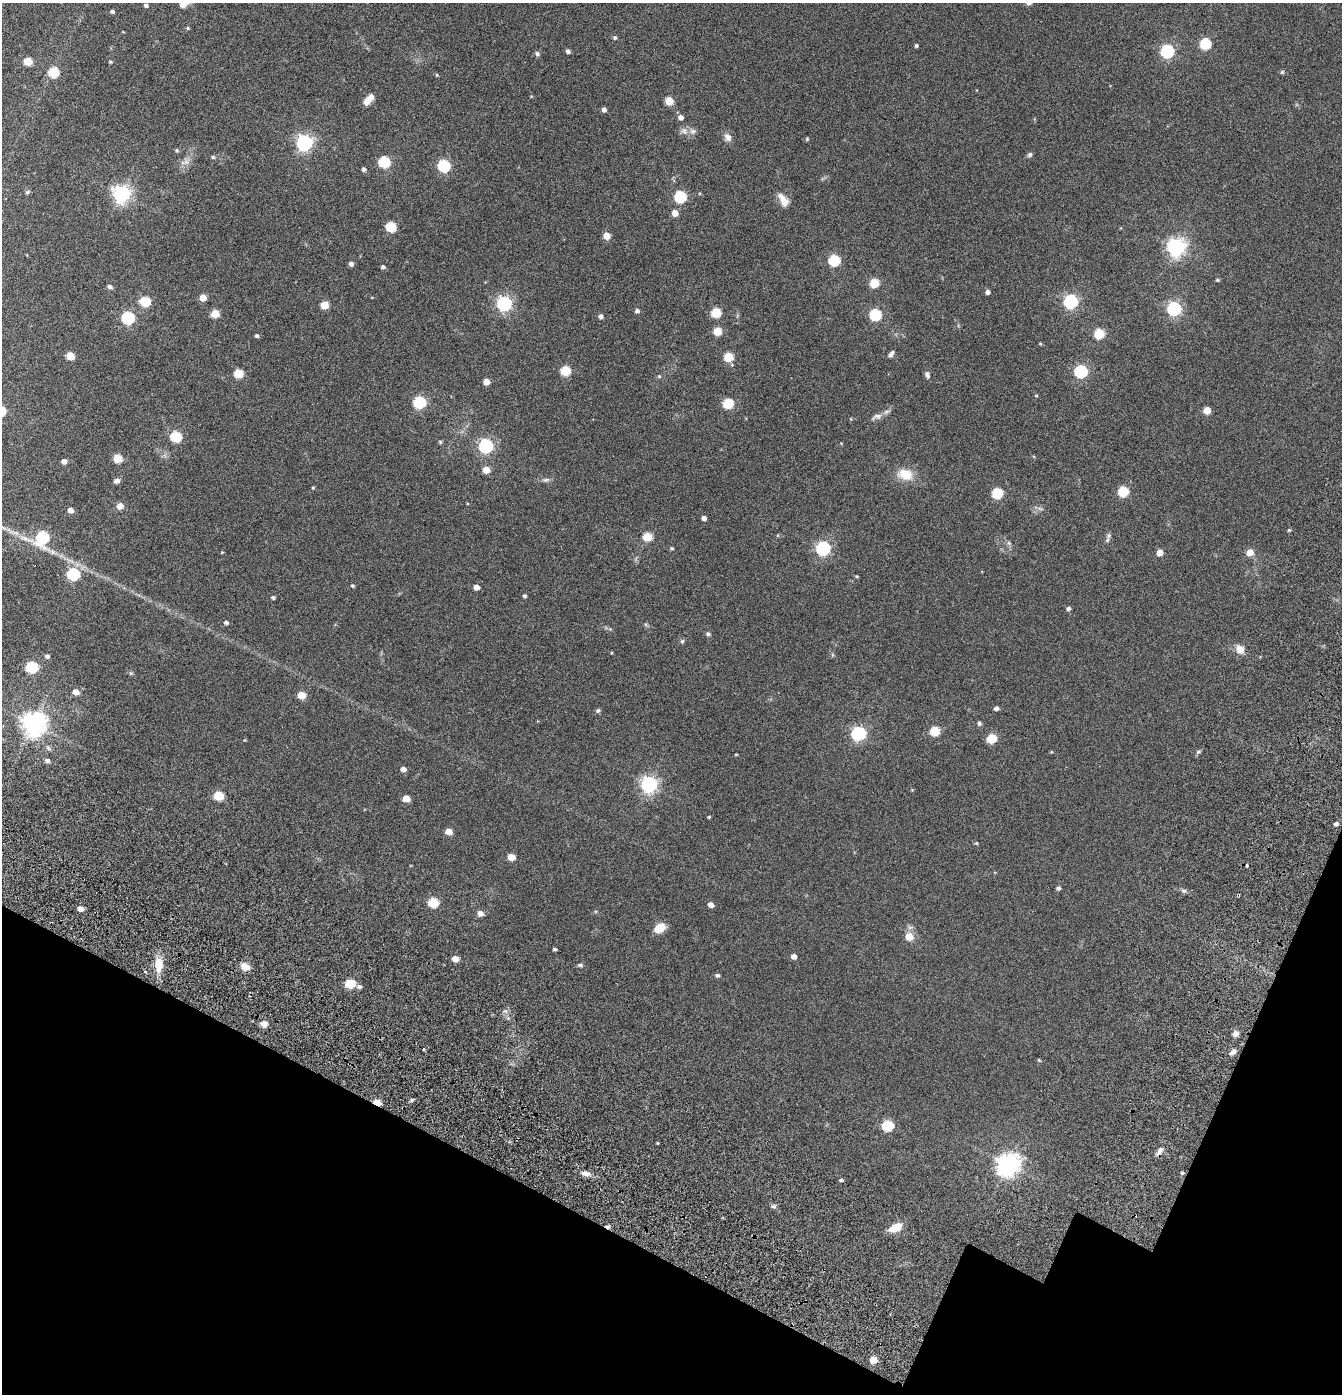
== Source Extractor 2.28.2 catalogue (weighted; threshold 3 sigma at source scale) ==
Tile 15 of 4 x 4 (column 3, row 4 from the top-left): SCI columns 2931-4270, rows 222-1613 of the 6104 x 6079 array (HDU 1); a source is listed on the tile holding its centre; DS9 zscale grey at full resolution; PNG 1344 x 1396 px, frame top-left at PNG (2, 3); no overlay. Shown black and unused: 17% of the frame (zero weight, under 3 of 6 exposures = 11% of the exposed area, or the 3 px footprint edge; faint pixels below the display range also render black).
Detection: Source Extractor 2.28.2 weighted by HDU 2 'WHT'; one run over the whole footprint, this tile lists its part. Background 0.139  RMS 0.011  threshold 0.047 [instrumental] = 3 sigma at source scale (4.09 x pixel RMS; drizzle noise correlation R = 1.36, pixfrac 0.8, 0.05/0.05 arcsec/px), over >= 5 px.
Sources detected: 172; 1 inside a brighter object's white glare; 3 cosmic-ray / hot-pixel residue — not listed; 1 inside a brighter listed object's ellipse — not listed separately; the other 167 listed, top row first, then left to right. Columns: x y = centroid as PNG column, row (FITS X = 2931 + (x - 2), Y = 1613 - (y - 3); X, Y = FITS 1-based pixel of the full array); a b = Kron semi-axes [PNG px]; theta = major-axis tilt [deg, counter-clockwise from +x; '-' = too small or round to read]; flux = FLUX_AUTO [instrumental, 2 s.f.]
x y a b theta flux
184 3 16 9 32 7.8
146 5 4 3 - 2.2
112 11 4 4 - 2
188 28 5 4 - 1
615 38 5 5 - 1.5
1205 44 6 5 - 68
916 45 4 4 - 1.6
568 51 5 4 - 2.5
1167 51 6 6 - 150
537 54 6 5 - 2
28 61 5 5 - 23
110 62 4 3 - 1.1
53 72 6 6 - 52
1282 72 6 5 - 1.2
437 75 4 4 - 0.98
367 101 10 7 62 6.2
669 101 5 5 - 19
604 110 4 4 - 2.9
680 117 5 5 - 4.2
684 131 10 7 -88 3.6
693 131 10 7 -4 3.2
728 137 11 8 -58 4.5
807 139 4 4 - 1
304 142 6 6 - 290
177 150 5 4 - 1.3
1030 155 7 6 - 1.9
213 157 5 5 - 1.2
186 162 10 4 8 3
384 162 6 6 - 77
443 166 6 6 - 110
364 169 5 4 - 2.2
121 194 7 6 - 370
680 197 6 6 - 94
783 200 14 7 -58 9.6
675 213 5 5 - 9.7
391 227 6 5 - 50
607 236 5 5 - 13
1176 247 7 7 - 400
834 260 6 6 - 79
351 264 5 5 - 2.8
383 267 4 4 - 2.1
1218 280 5 4 - 1.2
874 283 5 5 - 37
110 287 5 5 - 2.6
988 292 4 4 - 3.3
203 298 5 5 - 11
145 301 6 5 - 48
1071 301 6 6 - 180
504 303 6 6 - 220
324 305 5 5 - 20
1174 309 6 6 - 190
637 311 5 5 - 2.4
716 313 5 5 - 43
215 314 5 5 - 21
875 315 6 6 - 85
600 316 5 5 - 3.1
128 318 6 6 - 110
717 331 5 5 - 23
1099 334 6 5 - 48
257 336 4 4 - 1.7
1040 343 4 4 - 0.8
891 354 9 5 50 2.7
70 356 5 5 - 21
728 357 5 5 - 34
565 371 6 5 - 42
1081 371 6 6 - 130
238 373 6 5 - 34
927 375 9 5 -70 2.8
659 376 5 5 - 1.1
486 382 5 5 - 9.8
1036 396 4 4 - 0.94
419 402 6 6 - 100
728 403 6 5 - 51
1207 410 5 5 - 16
877 416 16 7 20 4.6
176 437 6 5 - 61
440 442 5 5 - 1.1
486 446 6 6 - 200
117 458 5 5 - 29
64 461 5 4 - 4.6
486 470 5 5 - 14
905 474 14 10 -19 20
546 480 10 5 5 2.5
117 481 7 5 15 3.2
313 488 4 3 - 0.96
1123 491 6 5 - 52
997 493 6 5 - 61
120 506 7 6 - 5.8
1040 508 7 4 -19 1.7
70 510 5 5 - 5.4
704 518 4 4 - 3.7
1289 530 4 4 - 0.98
1109 536 8 6 87 2.4
42 537 7 7 - 110
647 537 5 5 - 32
26 539 20 5 -23 8.1
1009 543 6 6 - 1.7
672 548 5 4 - 1.1
823 548 6 6 - 180
1250 552 5 5 - 12
1159 553 5 5 - 10
73 574 6 6 - 94
857 576 4 4 - 0.98
352 586 4 4 - 1.3
476 587 5 4 - 5.9
524 596 4 4 - 1.6
273 597 4 4 - 1.6
1068 608 5 4 - 2.4
226 623 5 4 - 2.2
708 634 6 5 - 1.6
682 641 5 5 - 1.5
1240 649 11 8 -55 8.1
47 656 5 4 - 2.5
32 667 6 5 - 83
131 673 6 3 17 1
76 692 6 5 - 7
301 695 5 5 - 19
996 708 4 4 - 2.8
598 711 6 5 - 1.7
979 723 5 5 - 1.8
33 724 8 7 - 810
935 731 6 5 - 40
858 733 6 6 - 180
992 738 6 5 - 40
1198 752 6 4 43 1.5
736 754 5 3 - 0.72
47 761 5 4 - 3.1
403 769 5 4 - 4.7
649 784 7 6 - 320
218 796 6 5 - 39
406 798 5 5 - 14
709 817 4 3 - 0.88
1336 824 4 4 - 2.2
449 832 5 4 - 9.8
976 843 4 4 - 0.86
511 857 5 5 - 14
1058 888 5 4 - 2.2
1184 891 9 4 -1 2
433 903 6 5 - 49
711 905 5 5 - 4.8
80 909 5 4 - 7
480 913 6 5 - 5.8
660 928 10 7 35 16
909 936 7 6 - 13
555 949 4 3 - 1.7
794 956 5 4 - 5.3
455 959 5 4 - 11
159 965 21 10 88 13
580 965 7 4 -1 1.5
245 966 9 7 -23 8.6
717 975 5 4 - 1.9
350 984 6 5 - 41
359 987 6 5 - 2.5
264 1024 8 7 - 5.2
1235 1034 7 6 - 3.9
1233 1052 9 5 36 3.5
1039 1060 4 3 - 0.92
377 1102 6 4 -22 21
888 1126 6 5 - 62
1159 1151 13 5 61 4.1
1008 1164 8 7 - 640
585 1173 11 5 -13 5.1
1182 1173 4 4 - 1.1
841 1180 4 3 - 1.5
773 1206 6 4 -2 1.7
896 1228 14 7 25 14
873 1360 5 5 - 15
Overlapping masked pixels (flux is a lower limit): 3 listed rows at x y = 377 1102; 1159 1151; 873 1360
Isophote crosses this tile's border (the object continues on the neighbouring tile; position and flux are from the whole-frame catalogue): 2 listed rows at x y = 184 3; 26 539